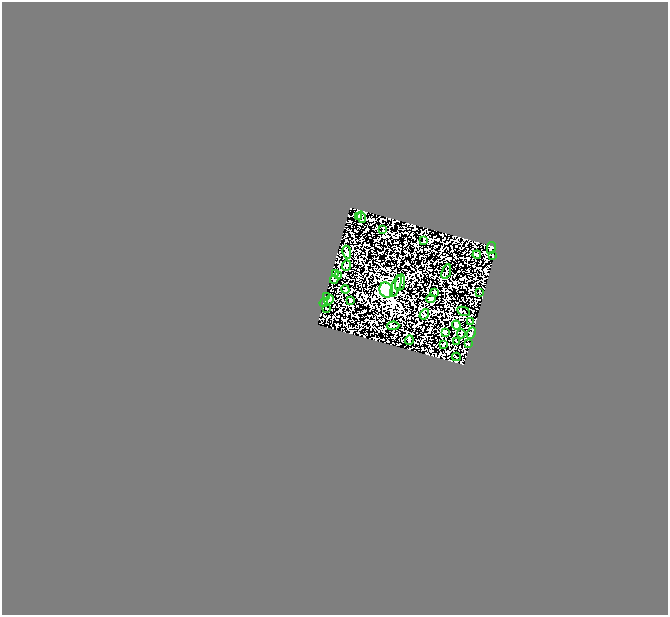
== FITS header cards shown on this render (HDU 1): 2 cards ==
NAXIS1  =                  666
NAXIS2  =                  613

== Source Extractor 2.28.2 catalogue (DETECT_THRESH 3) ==
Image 666 x 613 px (HDU 1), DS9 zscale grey, 1 PNG px = 1 image px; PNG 670 x 617 px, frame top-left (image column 1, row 613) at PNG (2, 2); each listed source drawn as its Kron ellipse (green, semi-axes under 4 px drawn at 4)
Background 0.0345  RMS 0.07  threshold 0.21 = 3 sigma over >= 5 px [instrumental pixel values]
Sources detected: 38; all 38 listed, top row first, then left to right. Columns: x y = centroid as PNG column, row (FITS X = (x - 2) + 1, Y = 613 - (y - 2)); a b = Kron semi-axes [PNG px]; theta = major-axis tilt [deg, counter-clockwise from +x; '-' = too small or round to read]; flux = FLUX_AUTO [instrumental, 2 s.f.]
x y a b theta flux
358 216 3 2 - 4.6
361 217 6 2 -77 4.3
383 230 4 2 - 4.5
424 240 4 3 - 4.4
491 248 6 2 77 7.6
347 252 6 3 -81 8
477 255 4 3 - 6.3
493 256 3 2 - 3.2
347 266 5 4 - 8.8
446 272 8 3 70 5.3
335 273 3 2 - 3.2
339 275 3 2 - 1.5
334 280 4 4 - 3.4
400 283 8 5 74 12
396 286 11 4 70 14
345 290 4 2 - 3.5
386 290 8 6 -62 1100
435 292 4 3 - 11
480 292 3 2 - 3.6
326 296 3 2 - 2.9
431 299 4 3 - 6.9
329 300 5 2 - 5.5
351 300 3 2 - 2.7
324 303 4 2 - 4.4
326 308 2 2 - 4.2
464 311 6 2 -24 6.6
424 314 5 3 - 5.8
470 321 4 3 - 5.4
456 325 4 4 - 26
393 326 6 3 4 7
445 332 3 2 - 4.4
471 333 6 3 67 7.9
461 334 4 2 - 3.8
409 340 5 3 - 3.8
457 341 3 2 - 4.1
468 344 3 2 - 4.4
443 345 3 2 - 3
456 357 4 2 - 2.9